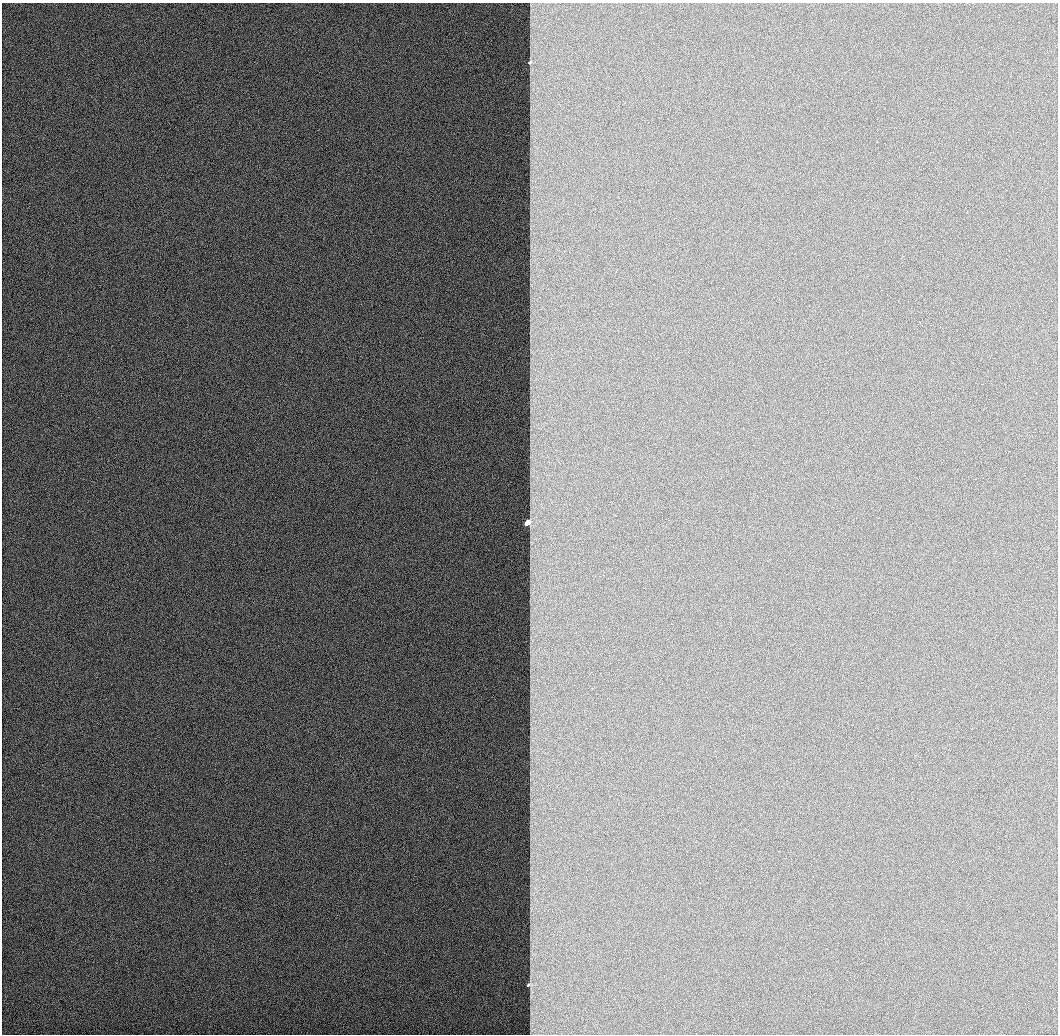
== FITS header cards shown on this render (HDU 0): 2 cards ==
NAXIS1  =                 1056 / Length of Axis 1 (Serial)
NAXIS2  =                 1032 / Length of Axis 2 (Parallel)

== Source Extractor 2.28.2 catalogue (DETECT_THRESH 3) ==
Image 1056 x 1032 px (HDU 0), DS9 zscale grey, 1 PNG px = 1 image px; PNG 1060 x 1036 px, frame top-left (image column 1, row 1032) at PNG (2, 3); no overlay
Background 517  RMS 2.9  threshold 8.58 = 3 sigma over >= 5 px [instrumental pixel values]
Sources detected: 3; all 3 listed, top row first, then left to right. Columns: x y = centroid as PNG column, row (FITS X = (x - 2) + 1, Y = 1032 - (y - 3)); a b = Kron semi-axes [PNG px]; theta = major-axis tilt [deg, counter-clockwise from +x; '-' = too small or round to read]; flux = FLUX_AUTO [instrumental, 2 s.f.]
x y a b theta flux
530 62 4 2 - 220
527 523 4 3 - 10000
528 985 3 3 - 350